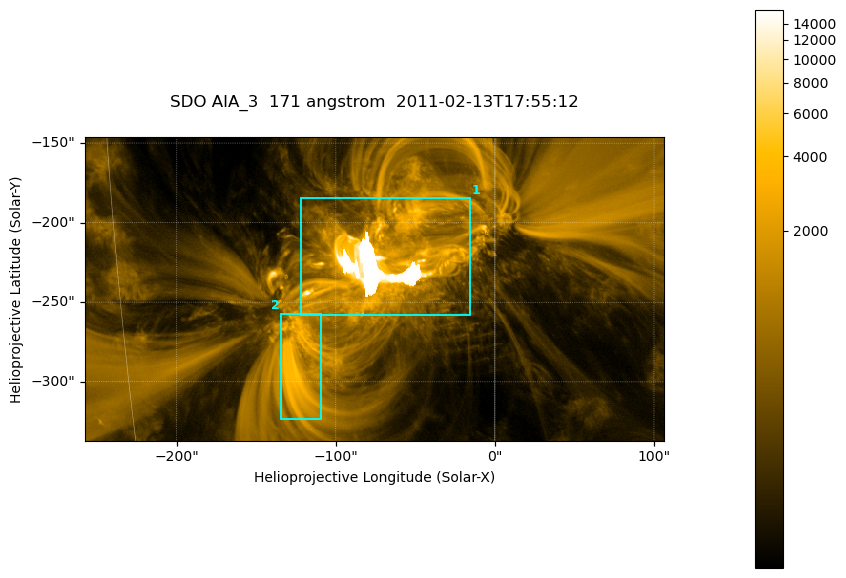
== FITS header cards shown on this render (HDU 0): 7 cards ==
TELESCOP= 'SDO     '           /
INSTRUME= 'AIA_3   '           /
WAVELNTH=                  171 /
WAVEUNIT= 'angstrom'           /
DATE-OBS= '2011-02-13T17:55:12.34' /
CTYPE1  = 'HPLN-TAN'           /
CTYPE2  = 'HPLT-TAN'           /

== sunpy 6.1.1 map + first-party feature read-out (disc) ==
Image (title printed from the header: SDO AIA_3  171 angstrom  2011-02-13T17:55:12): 607 x 318 px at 0.599 arcsec/px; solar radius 972 arcsec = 1622 px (partial field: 2.3% of the solar disc is inside the frame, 100% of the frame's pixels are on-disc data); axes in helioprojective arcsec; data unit not stated in the header (colour bar unlabelled)
Pointing: header CRPIX1/2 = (2056.06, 2043.72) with CRVAL1/2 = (0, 0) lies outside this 607 x 318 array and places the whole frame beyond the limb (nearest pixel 1.39 R_sun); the SolarSoft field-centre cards XCEN/YCEN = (-75.47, -241.7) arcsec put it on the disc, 1319 arcsec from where CRPIX/CRVAL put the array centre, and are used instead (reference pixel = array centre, CRVAL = XCEN/YCEN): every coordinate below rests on XCEN/YCEN
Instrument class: DISC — disc imager (sunpy class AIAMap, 171 A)
Bright regions (active regions / flare kernels): reference = the on-disc median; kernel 5 px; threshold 5 sigma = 1573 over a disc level ~316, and >= 1.15x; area >= 193 px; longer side >= 4 px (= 2.4 arcsec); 2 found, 2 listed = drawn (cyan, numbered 1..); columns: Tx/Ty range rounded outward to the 2 arcsec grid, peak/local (2 s.f.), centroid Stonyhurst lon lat
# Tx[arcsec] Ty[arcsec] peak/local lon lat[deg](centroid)
1 -122..-16 -258..-184 52 -4 -20
2 -136..-108 -324..-256 13 -8 -24